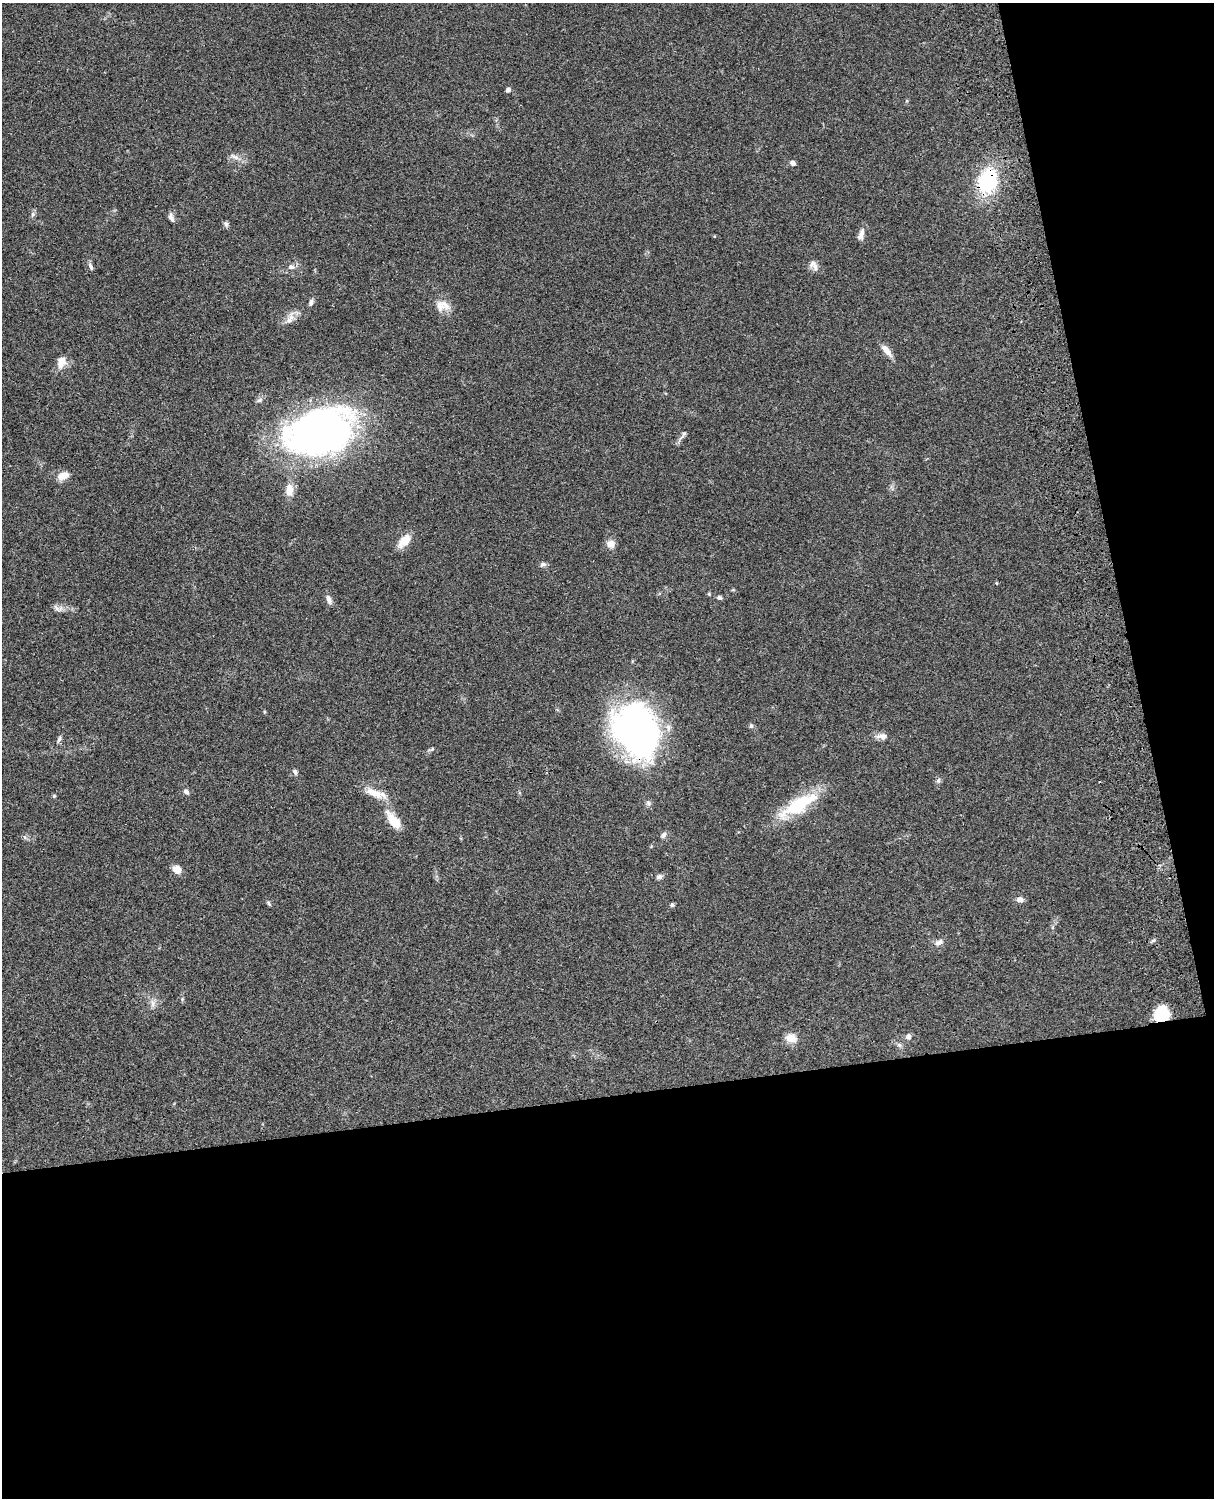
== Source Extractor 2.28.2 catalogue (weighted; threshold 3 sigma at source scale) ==
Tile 12 of 4 x 3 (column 4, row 3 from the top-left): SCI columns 3758-4969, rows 277-1772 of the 5088 x 4927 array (HDU 1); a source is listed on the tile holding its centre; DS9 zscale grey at full resolution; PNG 1216 x 1500 px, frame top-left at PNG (2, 3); no overlay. Shown black and unused: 33% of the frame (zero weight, under 3 of 4 exposures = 6% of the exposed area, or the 3 px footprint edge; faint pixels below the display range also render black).
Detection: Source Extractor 2.28.2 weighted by HDU 2 'WHT'; one run over the whole footprint, this tile lists its part. Background 0.0788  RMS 0.0059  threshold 0.0265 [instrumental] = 3 sigma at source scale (4.5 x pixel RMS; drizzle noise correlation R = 1.50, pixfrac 1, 0.05/0.05 arcsec/px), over >= 5 px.
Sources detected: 53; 1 inside a brighter listed object's ellipse — not listed separately; the other 52 listed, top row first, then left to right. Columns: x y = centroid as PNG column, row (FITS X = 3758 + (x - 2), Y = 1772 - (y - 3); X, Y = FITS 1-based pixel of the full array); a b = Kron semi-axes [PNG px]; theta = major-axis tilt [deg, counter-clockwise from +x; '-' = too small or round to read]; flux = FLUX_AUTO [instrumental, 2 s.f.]
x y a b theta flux
508 90 4 4 - 2.1
235 157 15 6 -25 2.9
792 163 6 5 - 1.8
987 180 24 18 66 44
33 214 8 5 62 1.4
171 217 11 6 -69 2.2
226 224 8 6 -69 1.4
861 234 15 7 68 3.1
813 265 15 8 -62 3.5
91 267 11 5 -63 1.6
291 267 10 7 -13 2.4
311 303 9 5 78 1.6
439 305 19 14 -40 7
290 318 20 7 70 4.1
887 351 18 6 -50 4.7
61 361 13 9 72 6.2
319 432 62 40 17 290
684 434 10 5 56 1.6
63 476 13 8 23 5.6
289 490 16 10 88 6
404 541 13 8 47 11
611 544 10 10 - 3.7
543 564 9 6 28 1.5
996 583 4 4 - 0.57
709 594 6 3 -73 0.55
719 597 7 5 -9 1.3
329 600 13 6 -68 2.3
57 608 13 5 -41 2
751 726 6 5 - 1.1
636 730 56 43 -64 180
882 736 15 8 -1 3.7
59 739 9 5 69 1.4
432 749 7 4 45 0.87
295 772 7 5 -50 1.5
938 780 6 6 - 1.4
186 792 8 6 -27 1.6
374 793 26 8 -23 8.8
54 796 5 4 - 0.71
798 805 55 16 30 30
394 821 18 9 -49 11
664 835 8 6 64 1.8
177 869 10 8 -40 4.6
659 877 8 6 14 1.7
1020 899 8 7 - 2.6
269 903 7 4 -70 0.86
672 905 6 5 - 0.92
1153 941 6 4 20 0.97
939 943 12 8 33 2.7
153 1003 11 6 -86 2.5
1161 1014 15 14 - 17
908 1036 6 6 - 2.4
791 1038 13 10 -5 6
Overlapping masked pixels (flux is a lower limit): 3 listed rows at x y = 987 180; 636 730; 1161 1014